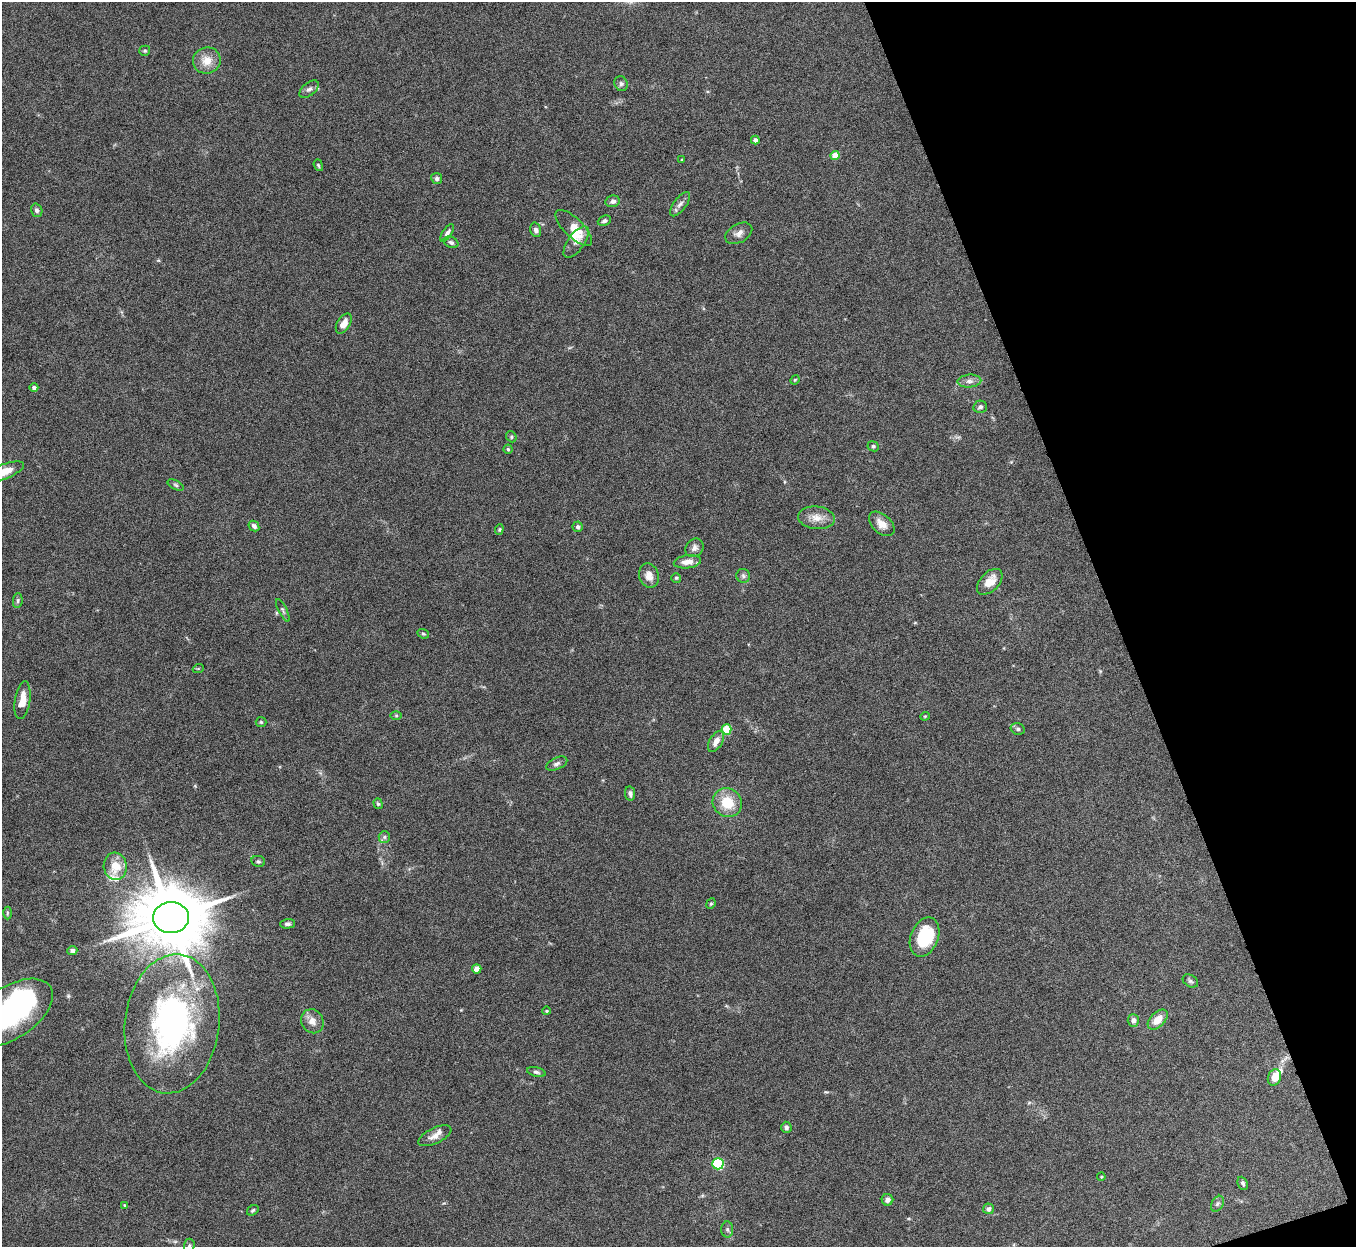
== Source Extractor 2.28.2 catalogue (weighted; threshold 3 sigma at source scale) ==
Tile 12 of 4 x 4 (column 4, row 3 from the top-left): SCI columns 4066-5419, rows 1394-2638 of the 5423 x 5406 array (HDU 1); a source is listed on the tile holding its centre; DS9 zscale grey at full resolution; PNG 1358 x 1249 px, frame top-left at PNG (2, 2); each listed source drawn as its Kron ellipse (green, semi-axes under 4 px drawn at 4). Shown black and unused: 18% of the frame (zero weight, under 5 of 10 exposures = <1% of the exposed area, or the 3 px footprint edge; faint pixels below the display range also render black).
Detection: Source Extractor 2.28.2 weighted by HDU 2 'WHT'; one run over the whole footprint, this tile lists its part. Background 0.147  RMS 0.0057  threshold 0.0234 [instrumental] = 3 sigma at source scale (4.09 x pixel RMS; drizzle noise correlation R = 1.36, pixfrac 0.8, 0.05/0.05 arcsec/px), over >= 5 px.
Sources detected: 91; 1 inside a brighter object's white glare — neither listed nor drawn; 4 inside a brighter listed object's ellipse — not listed separately; the other 86 listed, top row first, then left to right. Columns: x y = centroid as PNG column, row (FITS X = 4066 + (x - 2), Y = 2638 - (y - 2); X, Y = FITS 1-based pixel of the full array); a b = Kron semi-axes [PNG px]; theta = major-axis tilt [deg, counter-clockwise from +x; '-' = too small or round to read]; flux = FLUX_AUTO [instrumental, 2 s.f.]
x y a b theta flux
145 51 5 5 - 0.78
207 61 14 13 - 7
621 84 7 6 - 1.4
309 89 11 6 39 1.8
755 140 4 4 - 2
835 156 4 4 - 11
682 160 3 2 - 0.55
318 165 6 4 -70 0.71
437 178 5 5 - 1.5
613 201 7 6 - 1.9
680 204 14 6 52 2.4
37 210 7 5 -72 1.4
604 221 7 5 24 1.3
574 228 24 9 -45 9.4
536 230 7 5 -73 1.9
447 233 10 4 56 1.6
739 233 15 9 29 3.1
451 242 8 5 -26 1.2
576 242 18 8 54 3.7
344 324 11 6 58 4.3
795 380 5 4 - 0.53
969 381 12 6 4 2.4
34 388 4 4 - 1.3
980 407 7 6 - 1.4
511 437 6 5 - 0.77
873 446 6 5 - 1.1
508 449 4 4 - 0.69
2 472 23 7 21 10
176 485 9 4 -28 1.1
816 518 18 11 -6 5.8
882 524 15 9 -42 5.1
254 526 6 5 - 1.7
578 527 5 5 - 1.3
499 529 5 4 - 0.64
694 548 10 8 48 2.3
687 562 14 6 7 4.7
649 576 12 9 -73 4.2
743 576 7 6 - 1.3
676 578 5 4 - 0.83
990 582 15 9 45 7.5
18 600 7 5 84 1.1
283 610 12 4 -63 1.2
423 634 6 4 -20 0.69
198 669 5 3 - 0.49
22 700 19 7 82 7.1
396 716 6 4 0 0.64
925 716 4 4 - 0.52
261 722 5 5 - 0.74
726 729 5 5 - 21
1018 729 7 5 -16 1.2
716 741 12 6 58 4
557 764 11 6 24 1.9
630 794 7 5 -80 1.7
727 803 15 14 - 14
378 804 5 4 - 0.74
384 837 6 5 - 1.2
258 861 7 5 -9 1.1
115 866 13 11 -83 9.6
711 904 5 4 - 0.71
7 913 6 4 89 0.71
171 918 18 15 4 5300
287 924 7 5 1 1.4
925 937 20 13 68 26
72 951 5 4 - 1.7
477 969 4 4 - 6.2
1190 981 8 6 -33 1.2
547 1011 4 3 - 0.66
10 1013 48 26 33 78
1133 1020 6 5 - 2
1158 1020 12 7 46 6.9
312 1021 12 11 - 4.3
172 1024 70 47 83 150
536 1072 9 4 -13 1.2
1274 1077 8 6 71 6.6
786 1127 5 5 - 1.3
435 1136 18 7 26 3.5
718 1164 5 5 - 49
1101 1177 4 3 - 0.53
1243 1183 7 5 -67 1.1
887 1200 6 5 - 2.4
1217 1204 8 6 59 1.2
124 1205 4 2 - 0.38
988 1209 5 5 - 1.7
253 1210 6 4 33 0.82
727 1229 8 6 -87 1.4
189 1246 7 5 88 0.93
Isophote crosses this tile's border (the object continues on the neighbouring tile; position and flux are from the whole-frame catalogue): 3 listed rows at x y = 2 472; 10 1013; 189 1246